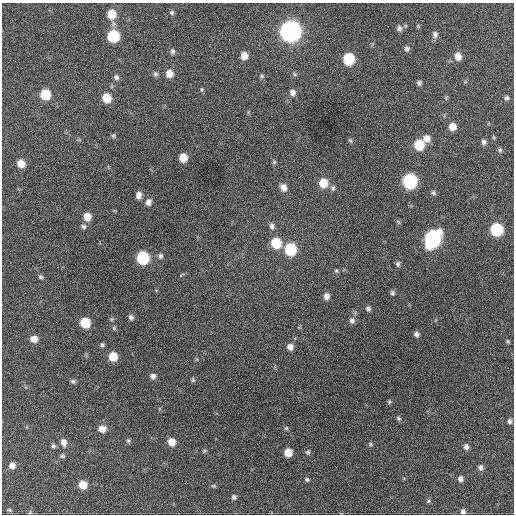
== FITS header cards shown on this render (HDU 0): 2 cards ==
NAXIS1  =                  512 / Axis length
NAXIS2  =                  512 / Axis length

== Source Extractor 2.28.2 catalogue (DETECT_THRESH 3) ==
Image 512 x 512 px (HDU 0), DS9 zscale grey, 1 PNG px = 1 image px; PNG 516 x 516 px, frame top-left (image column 1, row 512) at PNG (2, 3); no overlay
Background 383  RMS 19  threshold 57.6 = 3 sigma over >= 5 px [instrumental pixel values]
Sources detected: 95; all 95 listed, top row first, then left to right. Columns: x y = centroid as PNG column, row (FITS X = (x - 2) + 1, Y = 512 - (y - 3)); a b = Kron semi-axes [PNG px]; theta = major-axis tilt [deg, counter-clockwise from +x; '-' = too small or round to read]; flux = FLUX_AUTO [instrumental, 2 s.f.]
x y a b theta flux
172 12 6 5 - 2300
111 14 9 8 - 23000
418 26 6 4 -46 1400
399 28 7 7 - 4000
290 31 9 9 - 910000
435 34 9 7 82 4800
113 36 8 7 - 75000
407 49 7 6 - 3600
172 51 7 6 - 3300
244 56 7 6 - 12000
458 56 8 7 - 11000
349 59 8 7 - 71000
155 74 7 6 - 2900
169 74 7 7 - 13000
295 74 7 5 -32 2000
262 76 6 5 - 2100
116 77 7 7 - 3500
419 83 6 5 - 3000
202 90 6 4 72 1900
293 93 8 7 - 6100
45 94 7 7 - 39000
106 98 8 7 - 24000
507 98 7 6 - 2900
452 127 7 7 - 14000
113 135 6 5 - 2100
427 138 8 8 - 9500
350 140 6 5 - 2000
484 142 7 6 - 4000
419 145 8 7 - 43000
500 150 6 6 - 2400
183 158 7 6 - 19000
274 162 6 5 - 1900
21 164 8 7 - 16000
410 181 8 8 - 190000
323 183 8 8 - 25000
283 187 9 7 -66 9100
333 188 7 6 - 3300
433 193 7 5 -51 2600
139 195 8 6 -90 6800
148 202 8 7 - 6100
87 217 8 7 - 14000
83 226 7 6 - 3000
272 226 8 6 -75 4500
496 229 8 7 - 100000
432 239 10 8 62 330000
276 243 8 7 - 43000
290 249 8 7 - 79000
160 256 7 6 - 3500
143 258 8 7 - 97000
398 264 8 6 86 2700
336 271 5 4 - 1900
180 275 3 3 - 3800
41 277 6 5 - 2400
392 293 6 5 - 2700
327 296 7 6 - 6500
368 309 6 5 - 3200
131 317 7 6 - 3400
352 320 8 7 - 4200
85 323 7 7 - 37000
114 328 5 5 - 1800
416 334 5 5 - 3800
34 339 7 6 - 10000
508 341 6 4 -2 1700
102 345 6 5 - 2300
290 347 7 6 - 6900
113 356 7 6 - 25000
153 376 7 6 - 4700
193 380 6 5 - 2000
73 381 6 5 - 2500
389 402 6 4 -72 1800
399 418 7 5 -45 2400
510 421 6 5 - 3300
286 428 6 5 - 1800
102 429 8 8 - 10000
128 441 6 5 - 2200
64 442 10 7 -78 6800
172 442 7 7 - 13000
370 444 6 5 - 2000
53 446 6 5 - 2500
466 447 7 6 - 4600
204 451 6 4 46 1700
288 452 6 6 - 17000
308 452 7 6 - 2500
62 456 7 6 - 2400
12 465 6 6 - 6700
481 467 7 6 - 4100
307 479 6 5 - 2300
460 479 6 6 - 4700
83 485 7 7 - 15000
214 486 7 5 0 1900
234 497 6 6 - 3000
428 501 6 5 - 1900
9 510 6 4 -19 1700
463 511 6 5 - 3600
30 513 5 3 - 1300
At the frame edge (FLAGS 8, measured only in part): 1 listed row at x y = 463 511